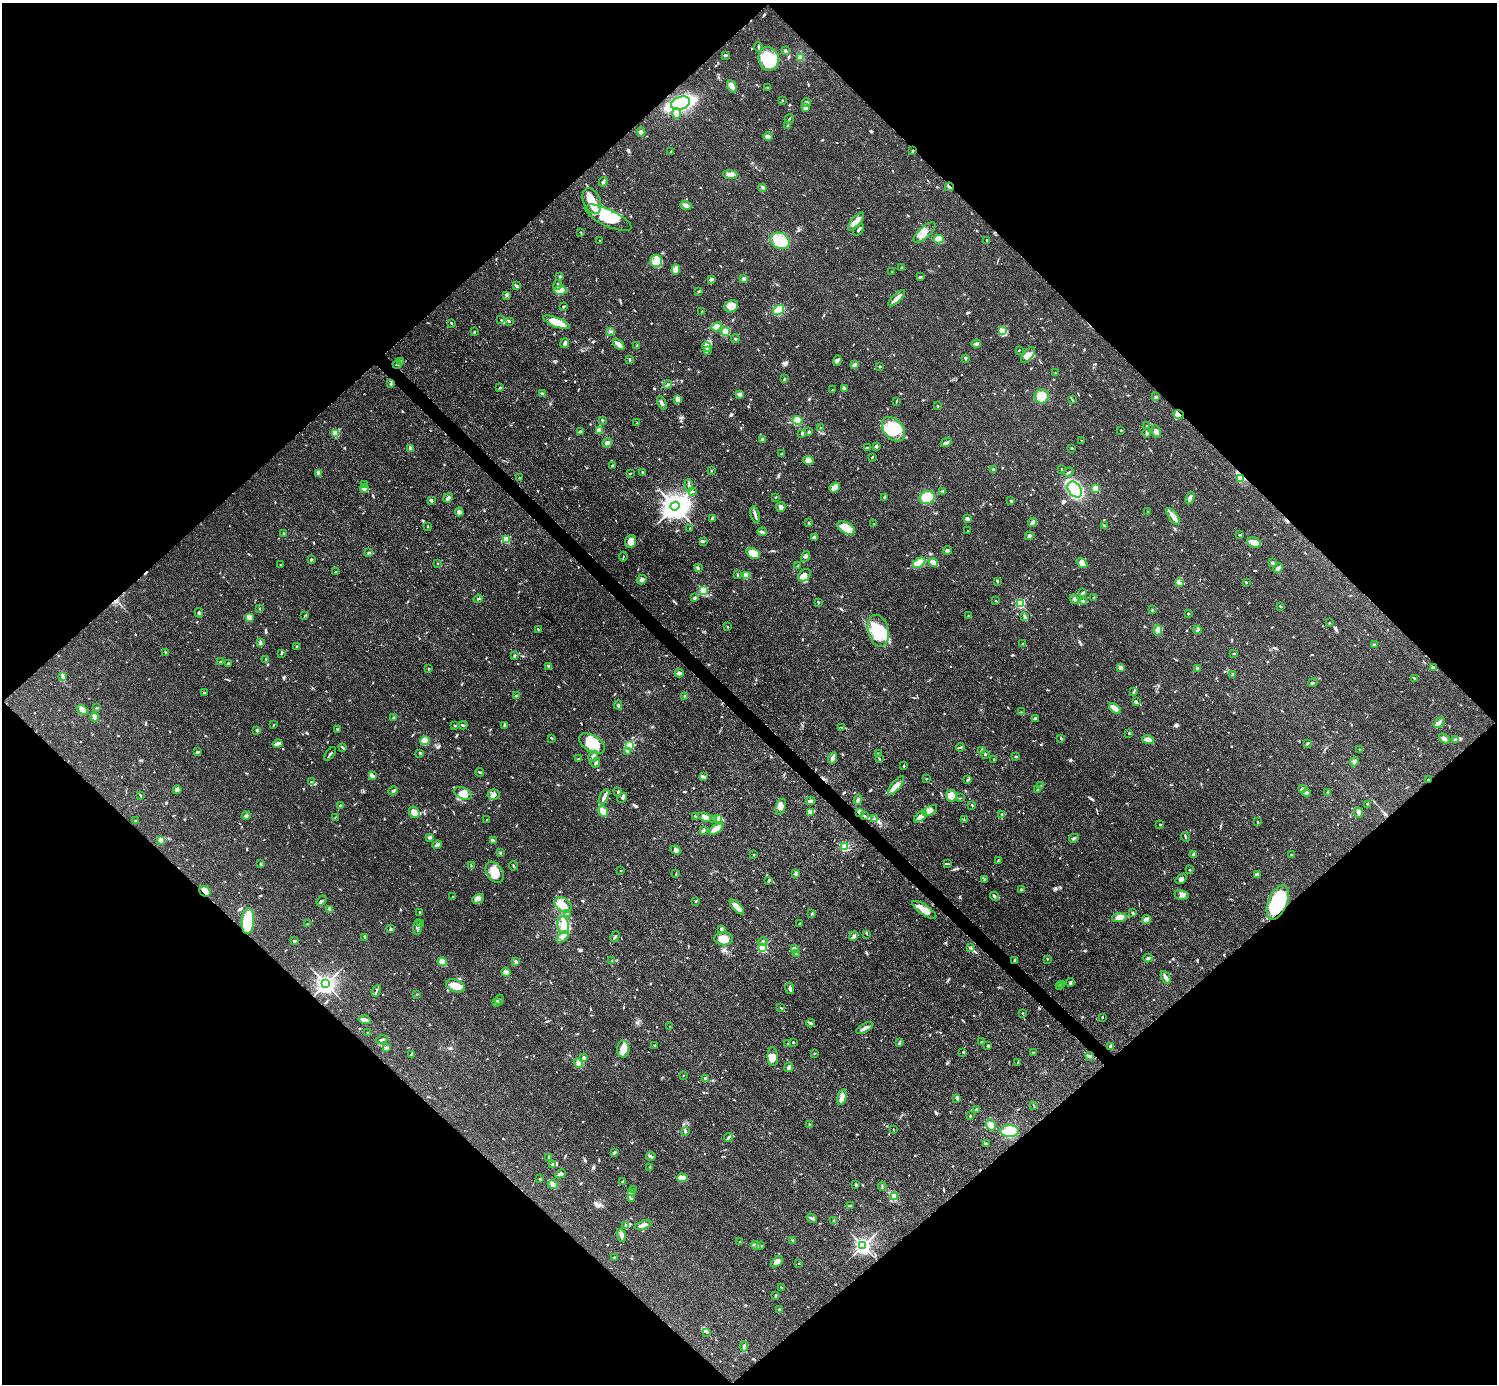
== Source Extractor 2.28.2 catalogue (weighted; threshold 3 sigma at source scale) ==
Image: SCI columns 1-5978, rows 298-5823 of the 5980 x 5979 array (HDU 1 of 3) = the unmasked area's bounding box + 8 px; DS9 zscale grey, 4 x 4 block average (1 PNG px = mean of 4 x 4 image px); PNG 1499 x 1386 px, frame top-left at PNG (2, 3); each listed source drawn as its Kron ellipse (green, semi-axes under 4 px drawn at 4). Shown black and unused: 51% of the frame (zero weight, under 3 of 4 exposures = <1% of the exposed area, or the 3 px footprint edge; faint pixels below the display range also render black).
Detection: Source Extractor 2.28.2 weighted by HDU 2 'WHT'. Background 0.049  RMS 0.0048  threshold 0.0217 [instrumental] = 3 sigma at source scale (4.5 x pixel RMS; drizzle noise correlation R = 1.50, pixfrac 1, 0.05/0.05 arcsec/px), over >= 5 px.
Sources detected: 877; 8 inside a brighter object's white glare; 7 cosmic-ray / hot-pixel residue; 1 long thin detection or spike segment (spike, bleed or trail) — neither listed nor drawn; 12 coinciding with a brighter row at this scale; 41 inside a brighter listed object's ellipse — not listed separately; of the other 808, all 500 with FLUX_AUTO >= 1.64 (the completeness limit of this list) listed and drawn (308 fainter detections not listed), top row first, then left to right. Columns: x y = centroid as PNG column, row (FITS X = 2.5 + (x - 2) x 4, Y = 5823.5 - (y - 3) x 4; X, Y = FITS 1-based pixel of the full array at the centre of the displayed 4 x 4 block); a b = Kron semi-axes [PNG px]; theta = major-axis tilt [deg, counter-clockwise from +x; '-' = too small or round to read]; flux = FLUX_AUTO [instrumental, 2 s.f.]
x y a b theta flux
758 47 4 2 - 4.7
785 51 2 2 - 5.8
725 55 3 2 - 2.9
801 57 4 4 - 12
769 59 12 10 -77 100
732 86 7 4 -62 15
768 88 3 2 - 1.8
782 100 2 2 - 2.8
680 103 10 6 19 210
806 103 4 3 - 5.8
806 108 3 3 - 6
676 113 5 3 - 18
789 119 5 2 - 3.2
788 126 4 2 - 8.4
641 132 4 3 - 8.3
768 137 4 3 - 16
912 151 4 2 - 2.1
671 152 3 2 - 1.8
730 174 7 3 -4 20
603 182 5 2 - 5.1
763 187 3 3 - 4.5
949 187 4 2 - 5.1
592 201 13 8 -68 48
686 205 6 2 -23 19
608 218 25 8 -25 110
856 222 11 4 52 22
859 230 7 2 49 4.1
925 232 14 5 43 29
581 233 3 2 - 1.7
939 239 5 4 - 35
987 240 3 2 - 2
600 241 2 2 - 1.9
780 241 10 8 -23 65
656 261 6 6 - 32
901 267 2 2 - 2
676 270 5 4 - 24
892 272 2 2 - 4.6
560 276 3 2 - 3.2
920 277 4 2 - 3.9
711 279 2 2 - 8.8
744 279 4 2 - 11
557 285 5 2 - 5
516 286 4 2 - 6.5
560 290 6 4 0 36
699 291 3 2 - 2.9
507 295 3 2 - 3.4
897 298 11 3 44 16
731 306 7 5 29 30
563 307 2 2 - 2.3
778 310 6 4 36 56
702 311 2 2 - 2.5
501 320 2 2 - 1.9
509 321 2 2 - 2.9
556 322 14 4 -21 51
452 323 2 2 - 2.2
717 327 5 3 - 21
610 331 3 2 - 3.2
725 331 3 2 - 77
1003 331 4 3 - 7
474 332 3 2 - 2.7
735 339 4 2 - 2.7
565 343 5 2 - 8
619 344 7 3 -43 12
976 344 4 3 - 5.2
637 345 3 2 - 3.5
707 347 5 2 - 8.3
1019 350 3 2 - 1.7
708 351 3 2 - 4
1028 355 9 5 51 24
965 358 3 2 - 5.5
630 360 3 2 - 4.4
837 360 5 3 - 6.6
401 361 3 2 - 3.7
397 364 4 2 - 2.5
855 365 4 3 - 7.6
879 366 3 2 - 2.5
1055 373 2 2 - 2.6
784 379 3 2 - 2.8
391 384 3 2 - 4
668 385 4 2 - 5.1
500 388 2 2 - 10
844 389 4 2 - 6.3
832 390 3 2 - 2.7
543 394 3 2 - 7.7
740 395 2 2 - 49
1042 396 7 7 - 41
1156 397 3 2 - 5.4
677 399 4 3 - 10
1072 400 3 2 - 2.2
896 401 3 2 - 2.2
662 403 7 2 -65 5.8
938 406 2 2 - 2.2
1178 414 5 4 - 14
602 420 3 2 - 3.2
797 420 5 4 - 24
637 423 3 2 - 1.9
1146 426 2 2 - 1.8
820 428 2 2 - 3
893 429 14 9 -49 110
599 430 3 3 - 25
1121 430 2 2 - 2.5
580 431 3 2 - 6.4
809 432 3 2 - 3.5
1156 432 7 3 -69 12
335 433 2 2 - 110
802 433 4 2 - 4.5
1147 433 4 3 - 5.1
762 439 2 2 - 22
1082 440 3 2 - 1.6
946 442 6 3 27 6.6
607 443 5 4 - 12
876 446 3 3 - 6
410 448 4 2 - 9.5
867 448 4 2 - 2.6
1072 448 3 2 - 2.1
782 454 2 2 - 10
872 457 2 2 - 3
808 460 5 4 - 17
612 465 3 2 - 3.1
993 469 2 2 - 3.1
1061 469 2 2 - 1.8
711 471 2 2 - 2
643 472 2 2 - 8.2
1068 472 5 2 - 2.7
630 473 2 2 - 1.7
319 474 4 2 - 19
519 477 2 2 - 1.8
1241 479 3 2 - 3.6
365 484 3 2 - 2.8
689 485 6 2 -85 4.6
835 487 6 3 38 29
364 489 4 3 - 15
1095 489 4 3 - 35
1075 490 9 6 -53 210
942 491 2 2 - 1.9
693 492 2 2 - 1.9
776 497 3 2 - 1.7
885 497 4 3 - 6.1
927 497 8 6 21 58
448 498 5 3 - 8.7
1190 498 6 3 64 10
431 500 3 2 - 5.7
1011 501 2 2 - 4
675 506 4 4 - 4300
781 507 5 4 - 8.3
1147 511 2 2 - 1.7
459 512 4 3 - 10
755 515 9 2 -76 9.7
1173 516 10 3 -54 25
712 518 3 2 - 4.5
967 518 4 3 - 7
1033 522 5 4 - 16
809 523 2 2 - 1.9
873 524 2 2 - 3.4
428 526 2 2 - 1.8
1104 526 3 2 - 2.8
846 528 9 5 -27 43
690 529 3 2 - 1.8
968 531 2 2 - 1.8
762 532 4 3 - 6.2
284 533 2 2 - 2.7
1239 535 3 2 - 2.3
1029 536 4 3 - 5.6
814 538 3 3 - 11
506 539 2 2 - 110
703 541 3 2 - 3.1
630 542 7 5 66 19
1254 543 7 5 -18 22
947 550 4 2 - 5.1
368 553 3 2 - 2.6
753 553 7 5 -23 43
806 556 6 2 62 5.8
623 557 5 2 - 2.4
311 560 3 2 - 3.8
438 563 2 2 - 2
919 563 7 3 31 16
934 563 4 3 - 26
1082 563 6 4 -38 13
1272 563 3 2 - 5.9
280 565 2 2 - 1.7
798 566 3 2 - 2.5
698 567 3 2 - 2.8
1278 568 5 3 - 13
335 572 2 2 - 3.8
737 575 3 2 - 2.7
804 575 7 5 46 19
746 576 3 2 - 40
642 580 5 3 - 8.2
997 582 4 2 - 3.4
1246 582 2 2 - 1.8
1180 583 2 2 - 2.9
703 591 2 2 - 250
1083 593 4 2 - 4.2
1094 597 2 2 - 2.9
694 598 3 2 - 4.4
478 599 4 2 - 3.2
1074 599 5 3 - 6.6
996 601 2 2 - 2
1083 601 3 2 - 3.8
818 602 3 2 - 2.6
1020 603 2 2 - 310
1280 606 2 2 - 3.2
260 608 2 2 - 1.8
1152 610 3 2 - 2.2
199 613 5 2 - 3.2
1188 614 2 2 - 6.1
305 616 3 2 - 2.1
968 616 2 2 - 2.7
249 617 2 2 - 62
1025 617 4 2 - 3.7
1329 623 2 2 - 2.7
727 627 2 2 - 1.9
538 629 3 2 - 2.7
1158 630 5 4 - 9.8
1197 630 4 2 - 4.3
878 631 16 10 -77 100
260 643 2 2 - 2.3
1023 644 2 2 - 2
1374 645 3 2 - 2.6
297 646 2 2 - 2.6
166 652 3 2 - 2.3
281 653 4 2 - 3.3
1234 654 2 2 - 3.2
515 655 4 2 - 3.1
266 659 2 2 - 1.7
220 662 2 2 - 2.3
229 663 3 2 - 4
549 666 4 2 - 7.6
1120 667 2 2 - 36
1433 667 4 2 - 3.5
1198 668 3 3 - 3.8
429 669 2 2 - 3
679 673 4 3 - 5.9
1233 675 2 2 - 7.2
63 677 3 2 - 3.3
1414 678 4 2 - 2
1313 683 5 2 - 4.1
1134 692 3 2 - 2.4
204 693 2 2 - 4.6
516 696 2 2 - 5.3
684 696 2 2 - 1.9
1136 702 4 2 - 3.6
618 705 4 2 - 4.3
97 708 2 2 - 2.3
1115 708 7 3 -36 23
82 710 6 4 -33 16
1021 712 2 2 - 2.2
95 717 4 2 - 12
394 718 3 2 - 9
1035 719 4 3 - 4.7
1439 722 6 3 49 11
274 725 2 2 - 2.1
454 725 3 2 - 2.2
463 725 4 2 - 3.6
504 725 2 2 - 1.7
841 727 3 2 - 2
337 729 3 2 - 3.6
257 730 3 2 - 5
1129 733 2 2 - 4.6
551 738 3 2 - 2.2
1061 738 3 2 - 3.8
1444 738 6 3 -40 11
1455 739 3 2 - 4.2
1148 740 6 3 -11 19
425 741 5 4 - 51
1307 743 3 2 - 3
277 744 5 2 - 19
592 744 14 8 -31 76
630 745 2 2 - 220
342 747 3 2 - 4
960 747 4 2 - 4
1359 749 2 2 - 1.8
981 750 4 2 - 3.1
627 751 3 2 - 3.8
197 752 3 2 - 4.9
420 753 3 2 - 2.3
330 754 8 2 54 5.8
879 754 3 2 - 2.5
985 754 2 2 - 5.8
593 756 6 3 66 9.5
1015 756 3 2 - 2.4
833 758 6 3 70 14
879 758 3 2 - 2.2
578 759 2 2 - 1.7
994 759 2 2 - 3.9
1354 762 5 4 - 7.1
596 763 5 2 - 4.4
904 766 2 2 - 2.4
480 772 4 2 - 2.8
372 776 4 3 - 10
704 777 3 2 - 3.2
926 779 2 2 - 1.7
968 780 4 2 - 3.8
1428 780 2 2 - 2.8
311 782 4 2 - 3.5
896 786 11 4 49 23
1040 786 4 2 - 3.3
1302 789 3 2 - 10
177 790 4 4 - 10
1038 790 3 2 - 2.1
393 791 5 3 - 5.3
618 792 3 2 - 3
1328 792 2 2 - 1.8
463 793 9 5 -23 30
1307 793 4 2 - 4.1
140 795 3 2 - 2
494 795 6 5 - 10
951 796 6 5 - 26
604 797 8 3 63 11
622 798 5 3 - 5.1
960 798 3 2 - 1.7
858 800 5 2 - 5.7
810 801 5 3 - 7.4
1368 804 4 2 - 4.6
340 805 3 2 - 3.2
972 805 3 2 - 2.5
781 806 8 4 70 14
603 811 6 4 -52 17
930 811 8 4 30 15
414 812 6 5 - 26
810 812 4 3 - 6.9
1359 812 5 3 - 5.9
859 813 3 3 - 7.8
1002 814 2 2 - 3.6
246 816 4 2 - 4.5
695 816 2 2 - 2.8
864 816 3 2 - 3
335 817 3 2 - 1.6
705 817 6 4 -21 13
920 817 7 4 38 12
718 818 2 2 - 1.7
714 819 3 2 - 2.4
874 819 3 2 - 3.5
487 820 2 2 - 2.1
964 820 3 2 - 2.2
135 821 2 2 - 1.7
1258 822 2 2 - 2.4
1160 824 2 2 - 2.5
716 829 8 3 35 57
703 831 3 3 - 3.8
430 837 2 2 - 9.9
1186 837 5 2 - 2.9
1074 838 5 2 - 4.5
161 840 2 2 - 37
493 840 2 2 - 2.8
437 845 5 2 - 10
844 846 4 3 - 7.6
676 850 5 4 - 11
500 853 3 2 - 2.6
754 855 2 2 - 2.3
1193 855 4 2 - 8.7
1291 855 3 2 - 3.6
998 860 3 2 - 1.9
260 864 3 2 - 2.4
948 864 3 2 - 1.9
471 866 3 2 - 2.6
513 866 5 2 - 2.2
1190 870 2 2 - 6
621 871 2 2 - 4
495 872 11 8 -56 38
796 873 4 3 - 4.7
676 874 3 2 - 2.1
1257 874 4 2 - 6.2
985 879 3 2 - 1.7
1181 879 6 3 35 8.6
769 880 3 2 - 2.9
1021 889 3 2 - 3.1
205 891 6 5 - 18
1182 895 7 5 -17 12
994 896 4 3 - 4.7
453 897 2 2 - 1.7
478 899 6 3 29 19
321 901 6 3 47 6.3
696 901 3 2 - 2
1278 902 18 9 67 160
563 905 9 6 -35 29
737 907 9 3 -46 28
330 909 4 2 - 8.7
924 910 14 5 -34 33
419 912 2 2 - 2.6
1133 912 3 2 - 3.3
567 914 2 2 - 2.4
812 914 3 2 - 3.5
1119 918 7 4 3 24
1146 919 4 3 - 7
248 921 13 6 86 170
421 923 3 2 - 2.1
308 924 3 2 - 3.3
799 924 2 2 - 3.7
563 925 9 6 -79 31
418 927 8 3 88 11
391 929 3 2 - 2.9
721 929 3 3 - 4.1
867 934 3 2 - 1.7
615 936 5 2 - 3.6
854 936 5 3 - 5.9
365 937 3 2 - 4.3
563 937 7 3 42 10
724 939 9 6 -1 35
294 941 2 2 - 7
763 942 5 3 - 5.1
970 947 3 2 - 2.2
762 948 2 2 - 240
794 949 2 2 - 31
796 954 2 2 - 1.9
1148 958 4 3 - 5
1047 959 2 2 - 1.9
1015 960 2 2 - 4.1
612 961 2 2 - 2.8
442 962 4 4 - 24
516 962 3 2 - 7.7
506 972 5 4 - 7.7
1166 978 7 3 -62 12
1070 983 4 2 - 5.5
326 984 3 3 - 1700
1062 984 2 2 - 1.6
455 986 10 6 -20 36
1059 987 4 2 - 2.6
790 988 6 2 -78 7.7
376 991 6 2 63 4
417 994 3 2 - 2.2
499 1000 5 2 - 4.5
496 1003 3 2 - 3.5
781 1008 3 2 - 3.1
1023 1013 3 2 - 1.9
1102 1017 2 2 - 2.3
365 1020 6 3 -15 17
810 1023 4 3 - 7.1
670 1026 3 2 - 1.9
865 1028 9 3 27 13
368 1032 3 2 - 1.8
382 1040 6 2 14 4.5
793 1042 2 2 - 2.4
982 1042 4 2 - 3
788 1043 3 2 - 2.4
899 1043 3 2 - 2.6
655 1045 2 2 - 2.5
988 1046 2 2 - 6.8
1110 1046 4 2 - 4.1
387 1047 4 2 - 3.8
623 1049 8 6 88 27
963 1052 2 2 - 2.5
815 1053 2 2 - 2
1034 1053 3 2 - 1.8
411 1054 4 2 - 2.7
1090 1056 4 3 - 5.4
773 1057 9 5 -85 24
583 1058 4 3 - 9.4
579 1063 5 3 - 14
1018 1063 3 2 - 1.8
789 1067 5 3 - 6.9
683 1075 2 2 - 2.2
705 1078 2 2 - 3
842 1097 8 4 76 23
957 1098 3 2 - 9.5
1034 1106 3 2 - 1.9
976 1109 3 2 - 3.3
970 1116 2 2 - 2.7
809 1124 2 2 - 1.9
991 1125 6 5 - 18
894 1130 4 2 - 1.9
685 1131 3 2 - 4.8
1010 1131 9 6 -1 75
728 1137 4 2 - 4.3
986 1144 3 3 - 4.7
614 1152 4 2 - 4.5
651 1156 5 2 - 9.7
549 1158 4 2 - 6
553 1164 4 3 - 4.6
650 1167 2 2 - 2
560 1174 5 4 - 8.3
682 1178 5 4 - 28
540 1179 2 2 - 2.9
623 1182 3 2 - 4
553 1184 5 3 - 8
856 1184 3 3 - 3.8
882 1186 4 2 - 2.5
634 1190 2 2 - 4.8
631 1192 3 3 - 5.6
894 1196 2 2 - 37
631 1198 2 2 - 1.7
851 1206 4 2 - 4
812 1218 5 2 - 4.9
834 1220 2 2 - 3.1
643 1225 9 3 17 16
626 1226 3 2 - 2.8
621 1235 7 3 -68 9.4
793 1240 2 2 - 2.3
739 1242 2 2 - 1.9
756 1245 5 2 - 3.6
761 1246 3 2 - 2.5
863 1246 3 3 - 680
615 1258 3 2 - 4.7
777 1262 7 4 39 23
799 1263 2 2 - 1.7
781 1287 2 2 - 2.1
776 1295 3 2 - 2.5
779 1310 3 2 - 3.9
707 1332 3 2 - 2.2
744 1347 5 2 - 8.4
Overlapping masked pixels (flux is a lower limit): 10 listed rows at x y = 949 187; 397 364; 1178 414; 1241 479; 1428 780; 859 813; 205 891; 1278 902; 248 921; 1015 960
Diffuse or blended objects may show on this block-average render without a row.